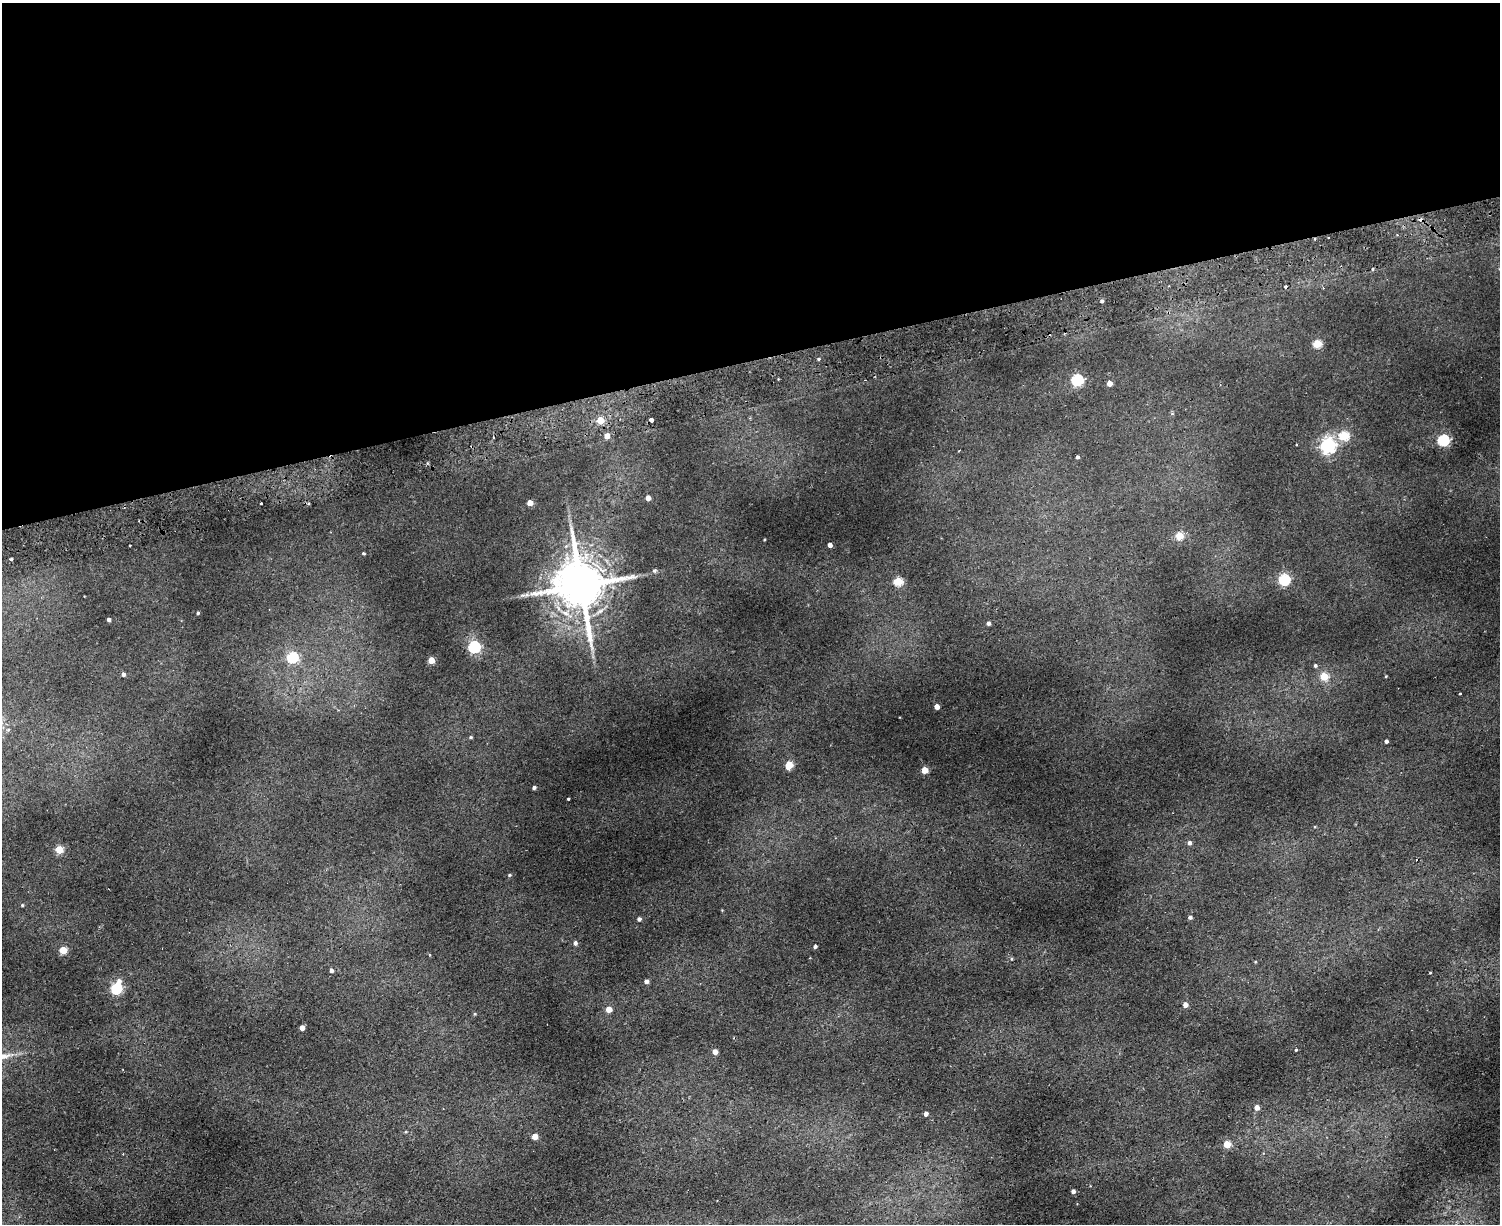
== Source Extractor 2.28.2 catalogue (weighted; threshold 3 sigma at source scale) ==
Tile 2 of 3 x 4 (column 2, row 1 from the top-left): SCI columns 1792-3289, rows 3723-4944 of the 4965 x 5000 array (HDU 1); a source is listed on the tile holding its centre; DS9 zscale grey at full resolution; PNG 1502 x 1226 px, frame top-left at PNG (2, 3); no overlay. Shown black and unused: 29% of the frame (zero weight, under 2 of 3 exposures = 4% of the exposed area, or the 3 px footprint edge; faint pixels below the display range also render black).
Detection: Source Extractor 2.28.2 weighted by HDU 2 'WHT'; one run over the whole footprint, this tile lists its part. Background 0.0318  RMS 0.0041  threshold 0.0185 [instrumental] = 3 sigma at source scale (4.5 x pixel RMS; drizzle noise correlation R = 1.50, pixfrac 1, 0.05/0.05 arcsec/px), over >= 5 px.
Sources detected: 80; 4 cosmic-ray / hot-pixel residue — not listed; the other 76 listed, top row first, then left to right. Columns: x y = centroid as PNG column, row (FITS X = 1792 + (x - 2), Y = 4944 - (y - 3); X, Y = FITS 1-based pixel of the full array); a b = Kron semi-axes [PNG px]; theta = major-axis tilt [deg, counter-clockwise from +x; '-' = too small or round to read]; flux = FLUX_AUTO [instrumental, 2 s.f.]
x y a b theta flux
1397 235 3 3 - 0.42
1329 237 3 2 - 0.44
1373 269 3 3 - 0.68
1102 301 4 4 - 0.79
1317 344 5 5 - 17
819 359 4 3 - 0.63
1077 380 5 5 - 48
1109 383 4 4 - 3.2
600 420 5 4 - 9.6
651 420 4 3 - 6.3
607 436 5 4 - 3.5
1344 436 5 5 - 21
1443 440 5 5 - 41
1296 445 3 2 - 0.32
1327 445 6 6 - 110
1077 457 3 3 - 0.85
648 498 4 4 - 3
530 503 4 4 - 4.4
308 504 3 2 - 0.85
1179 536 5 5 - 12
764 539 2 2 - 0.32
130 545 3 2 - 0.32
830 545 4 4 - 1.8
363 553 3 3 - 0.49
11 559 4 3 - 1.7
654 570 5 5 - 0.73
1284 580 5 5 - 36
898 581 5 5 - 20
581 586 16 13 -79 2200
527 595 8 5 29 1.2
198 613 3 3 - 0.55
108 619 3 3 - 1
988 623 4 4 - 0.98
474 647 6 5 - 51
292 657 5 5 - 36
431 660 4 4 - 8.5
1315 666 4 4 - 0.68
123 674 4 4 - 1
1324 676 5 5 - 13
1386 676 3 3 - 0.32
1460 693 3 2 - 0.58
937 707 4 4 - 2.7
470 737 4 3 - 0.49
1386 741 4 3 - 0.95
789 765 5 5 - 13
924 770 4 4 - 8.1
534 787 4 3 - 0.83
568 799 3 3 - 0.74
1189 843 5 5 - 1.2
59 849 5 5 - 12
509 875 5 4 - 0.45
22 905 3 3 - 0.42
1190 917 4 4 - 0.91
639 919 4 4 - 1.1
575 943 5 5 - 1.1
815 946 4 3 - 0.89
63 950 5 4 - 11
430 955 4 3 - 0.34
1011 959 5 3 - 0.37
331 970 4 4 - 1.1
1430 973 3 2 - 0.28
119 981 6 6 - 1.7
646 981 4 4 - 1.4
116 988 5 5 - 37
1185 1005 4 4 - 2.5
609 1009 4 4 - 4.9
475 1014 4 4 - 0.39
302 1028 4 4 - 3.2
1296 1050 3 2 - 0.66
715 1052 4 4 - 2.9
1257 1107 4 4 - 2.6
926 1114 4 4 - 1.5
406 1132 5 3 - 0.38
535 1136 4 4 - 5.4
1227 1144 5 4 - 7.6
1073 1191 4 4 - 1.2
Overlapping masked pixels (flux is a lower limit): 1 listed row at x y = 651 420